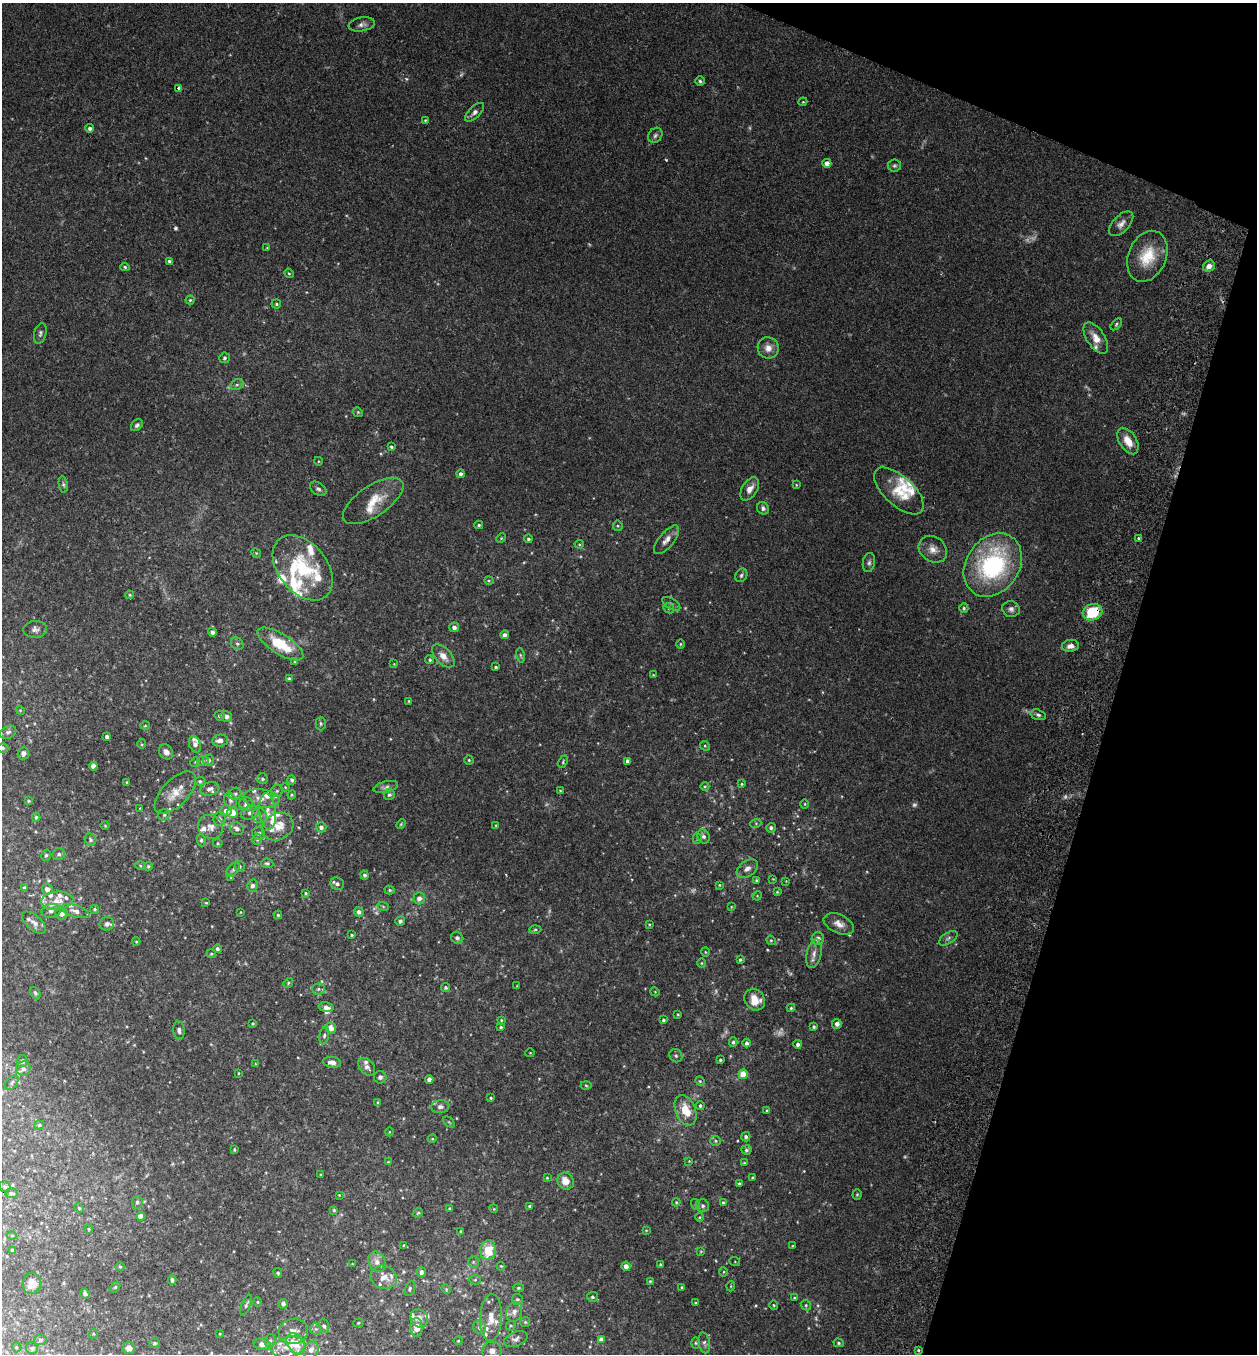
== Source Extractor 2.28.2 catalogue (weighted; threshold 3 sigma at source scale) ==
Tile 8 of 4 x 4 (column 4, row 2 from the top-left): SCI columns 3957-5211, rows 2725-4076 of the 5530 x 5451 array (HDU 1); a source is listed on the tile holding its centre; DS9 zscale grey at full resolution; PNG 1259 x 1356 px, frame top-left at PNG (2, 3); each listed source drawn as its Kron ellipse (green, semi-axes under 4 px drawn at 4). Shown black and unused: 15% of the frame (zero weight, under 2 of 3 exposures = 3% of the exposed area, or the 3 px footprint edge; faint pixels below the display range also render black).
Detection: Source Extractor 2.28.2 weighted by HDU 2 'WHT'; one run over the whole footprint, this tile lists its part. Background 0.106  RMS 0.0064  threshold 0.0286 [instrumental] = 3 sigma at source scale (4.5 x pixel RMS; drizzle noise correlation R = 1.50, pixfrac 1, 0.05/0.05 arcsec/px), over >= 5 px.
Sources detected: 408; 21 too faint to see at this stretch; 1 cosmic-ray / hot-pixel residue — neither listed nor drawn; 44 inside a brighter listed object's ellipse — not listed separately; the other 342 listed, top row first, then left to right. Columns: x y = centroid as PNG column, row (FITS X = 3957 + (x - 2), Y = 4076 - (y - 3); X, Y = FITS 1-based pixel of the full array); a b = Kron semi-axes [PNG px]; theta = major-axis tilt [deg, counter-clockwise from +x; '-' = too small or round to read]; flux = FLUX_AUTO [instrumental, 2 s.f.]
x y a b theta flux
362 24 13 7 9 2.5
700 81 5 4 - 0.97
179 88 4 3 - 2.7
803 102 4 4 - 0.54
474 112 12 5 44 2.8
425 120 3 3 - 0.49
90 128 4 4 - 1.6
655 135 8 6 54 1.7
827 163 4 4 - 3.3
894 166 6 6 - 1.3
1121 224 15 8 45 3.5
267 248 4 3 - 0.51
1147 256 26 19 67 18
169 261 4 3 - 0.88
1209 266 6 5 - 3.7
125 267 5 4 - 0.83
289 273 5 4 - 0.71
190 300 4 4 - 0.76
276 304 5 4 - 0.9
1116 324 7 4 48 0.91
40 333 10 6 75 1.6
1096 338 18 9 -57 6.4
768 348 10 10 - 4.9
225 358 5 5 - 1.2
237 385 7 5 27 1.4
358 412 5 4 - 0.72
137 425 7 5 42 1.5
1128 441 15 8 -58 7.6
391 447 4 4 - 0.95
318 461 4 3 - 0.47
460 474 4 4 - 1.5
63 485 8 4 -81 1.1
796 485 4 4 - 0.49
318 489 9 6 -36 1.6
750 489 13 7 56 4.3
899 491 31 14 -43 15
373 501 35 15 34 14
763 508 6 5 - 1.7
479 525 4 3 - 0.9
618 526 5 5 - 0.85
501 538 5 4 - 0.64
1138 538 3 3 - 0.86
528 539 4 4 - 1
667 540 17 7 50 4.3
579 544 4 4 - 0.66
933 549 15 12 -39 5.5
256 553 5 4 - 0.79
869 562 9 6 81 1.7
993 565 34 26 55 81
303 568 37 24 -51 42
741 575 7 5 57 1.4
489 581 5 3 - 0.52
129 595 4 3 - 0.65
671 604 10 5 -32 1.5
669 608 5 5 - 0.85
964 608 4 4 - 0.9
1011 609 9 8 - 2.3
1092 612 10 8 17 23
454 627 5 5 - 2.7
35 629 12 8 5 2.7
212 632 4 4 - 2.2
505 635 4 4 - 1.7
237 644 7 5 -43 1.5
280 644 26 10 -33 21
680 644 5 3 - 0.61
1070 646 8 6 10 3.1
521 655 7 4 -80 0.94
443 656 14 7 -47 5.6
430 660 4 4 - 0.97
295 662 3 3 - 0.8
394 664 3 3 - 0.42
496 667 3 3 - 0.79
653 675 4 3 - 0.37
289 679 3 3 - 1.3
409 701 3 3 - 0.5
20 710 4 3 - 0.52
1038 715 8 5 -16 1.4
219 716 5 5 - 1.5
226 716 6 5 - 3.4
321 723 7 5 -89 0.97
145 726 4 3 - 0.48
8 732 9 6 26 1.9
107 737 4 4 - 1.6
220 740 8 6 6 3.8
142 744 4 4 - 0.64
195 744 8 5 -67 2.8
705 746 5 4 - 0.66
3 748 5 4 - 0.93
166 752 8 6 -56 2.7
23 753 6 5 - 2.4
208 760 5 5 - 2.6
469 760 4 4 - 0.77
203 761 6 5 - 0.92
628 761 4 4 - 3
195 762 5 4 - 0.67
563 762 6 4 66 0.76
93 766 4 4 - 2.3
263 779 5 5 - 1.2
292 780 4 4 - 1.5
200 781 5 4 - 0.87
127 782 4 2 - 0.43
742 784 4 3 - 0.72
705 786 4 3 - 0.53
285 787 4 3 - 0.49
386 787 13 5 14 1.9
210 789 10 6 15 2.7
560 790 3 2 - 0.44
277 791 6 6 - 1.5
175 793 27 13 46 9.8
235 794 6 5 - 1.4
292 795 4 4 - 0.67
389 795 6 5 - 1.2
261 798 18 9 -6 6.5
230 800 8 6 -59 1.8
29 801 4 3 - 0.57
246 804 7 7 - 2.7
805 804 5 3 - 0.52
140 808 3 2 - 0.38
226 811 6 5 - 3.4
268 811 18 8 -84 5.2
232 812 5 5 - 9
250 813 9 6 24 2.5
164 815 5 5 - 1.1
259 815 8 7 - 2.2
36 817 5 4 - 0.91
220 819 7 6 - 1.9
756 823 5 3 - 0.75
401 824 6 3 46 0.65
105 825 5 3 - 0.45
496 825 4 3 - 0.46
211 827 13 12 - 4.6
278 827 16 13 28 9.3
321 827 5 5 - 1.9
771 828 5 4 - 1.6
237 829 7 6 - 2.5
259 833 7 6 - 1.8
703 836 7 5 -61 1.8
257 839 6 5 - 0.85
697 839 5 4 - 0.74
90 840 6 5 - 1.3
201 840 6 4 -82 0.98
218 843 5 4 - 0.64
59 854 6 6 - 1.6
46 855 6 4 73 0.95
267 863 6 5 - 1
140 865 5 3 - 0.58
148 866 4 3 - 0.78
239 866 5 5 - 1.1
747 869 12 8 36 3.5
233 870 8 5 51 1.2
364 875 4 4 - 1.2
231 877 4 3 - 0.57
773 879 3 3 - 0.4
756 881 4 4 - 0.99
786 881 3 3 - 0.35
337 884 7 6 - 1.9
719 885 3 3 - 0.53
252 886 6 5 - 1.8
24 888 4 4 - 0.83
47 889 6 5 - 2.7
389 890 5 4 - 0.82
777 892 3 3 - 0.59
306 893 4 3 - 0.66
757 896 5 4 - 0.51
419 898 6 5 - 3
57 901 16 9 5 6.3
206 903 4 3 - 0.46
383 906 6 3 -20 0.67
731 907 4 3 - 0.46
95 909 4 4 - 0.93
51 911 10 7 11 2.3
76 911 14 6 -17 3.3
241 912 4 2 - 0.35
359 912 5 4 - 2.2
61 914 6 6 - 2.8
278 915 4 4 - 0.71
400 921 5 4 - 1.5
34 923 14 7 -41 3.3
107 924 7 6 - 1.8
649 924 4 2 - 0.47
839 924 16 9 -24 4.7
535 929 6 4 2 0.84
352 935 3 3 - 0.73
457 938 6 5 - 1.4
948 938 10 5 33 1.7
818 939 6 6 - 3
771 940 5 4 - 0.78
136 942 4 3 - 0.5
217 949 4 4 - 1.3
705 952 5 3 - 0.5
211 954 4 4 - 0.77
814 954 14 7 77 3.9
740 960 4 4 - 0.85
702 963 4 3 - 0.49
288 983 5 4 - 0.77
517 986 3 3 - 0.43
446 987 4 4 - 1
318 989 6 5 - 1.3
655 992 4 3 - 0.49
35 993 6 4 -62 1
755 1000 11 9 -53 9.2
326 1007 7 4 -14 3.5
791 1008 4 4 - 0.73
678 1014 3 2 - 0.49
501 1020 4 3 - 0.53
663 1020 4 3 - 1.1
253 1023 3 3 - 0.73
837 1024 5 4 - 2.6
501 1027 4 3 - 0.78
814 1027 4 3 - 0.9
331 1028 5 5 - 4.8
179 1030 9 6 -85 1.9
324 1036 9 4 77 1.3
733 1042 5 3 - 1
747 1043 4 4 - 1.6
798 1044 4 4 - 1.9
530 1053 5 3 - 0.44
676 1056 7 6 - 1.4
720 1060 3 3 - 0.91
22 1061 6 5 - 2.2
332 1062 9 5 -8 3.3
255 1064 4 2 - 0.37
367 1067 10 7 -50 2.6
23 1069 7 7 - 2.6
238 1073 3 2 - 0.43
743 1074 5 4 - 13
380 1077 6 6 - 1.7
429 1079 4 4 - 2.9
700 1081 5 4 - 0.61
12 1083 8 5 47 1.5
586 1085 5 3 - 0.66
491 1098 3 3 - 0.63
378 1103 4 3 - 0.87
700 1106 4 4 - 0.94
440 1107 9 6 7 2.3
685 1110 16 10 -68 13
767 1111 4 3 - 0.77
449 1122 6 4 -44 0.75
39 1125 5 4 - 0.76
389 1132 4 3 - 0.41
746 1137 5 4 - 1.4
432 1139 5 3 - 0.5
716 1141 5 5 - 0.98
234 1150 3 2 - 0.66
746 1150 5 4 - 1
689 1161 3 3 - 0.37
388 1162 4 3 - 0.48
744 1163 4 3 - 0.57
321 1175 3 2 - 0.64
547 1178 3 3 - 0.53
752 1178 4 3 - 0.88
566 1181 9 7 -52 6.5
739 1184 4 3 - 1
5 1187 6 4 -45 1
12 1193 6 4 -1 1
857 1194 5 4 - 0.65
339 1195 3 3 - 0.46
137 1202 6 5 - 1.4
676 1202 4 3 - 0.57
723 1203 4 4 - 0.95
695 1204 5 3 - 0.5
529 1206 4 3 - 0.68
703 1206 6 6 - 1.4
79 1208 5 3 - 0.62
449 1208 3 3 - 0.6
494 1209 4 3 - 0.47
334 1210 4 4 - 0.83
418 1213 5 4 - 0.64
140 1216 4 4 - 4.6
700 1217 4 3 - 0.6
89 1229 4 3 - 0.51
646 1230 4 4 - 0.53
461 1231 4 3 - 0.66
12 1235 5 3 - 0.62
404 1245 3 3 - 0.69
793 1246 3 2 - 0.43
12 1250 4 4 - 0.72
488 1250 10 8 85 15
701 1251 4 3 - 0.48
377 1262 10 8 -64 3.7
473 1262 6 5 - 1.1
735 1262 5 3 - 0.5
352 1264 3 2 - 0.36
660 1265 4 4 - 0.83
501 1266 4 3 - 0.6
626 1266 4 4 - 3.1
120 1267 4 4 - 0.69
421 1272 5 4 - 2
724 1272 5 3 - 0.49
278 1273 5 4 - 1
384 1277 13 11 -18 5.5
172 1280 5 3 - 1.2
475 1280 5 5 - 0.88
650 1281 3 3 - 0.55
32 1283 11 9 78 5.5
731 1286 5 3 - 0.47
115 1287 6 4 45 0.68
682 1287 4 3 - 0.59
518 1288 5 4 - 0.77
410 1289 8 4 73 1.1
446 1289 5 4 - 0.53
85 1294 5 4 - 1.9
592 1297 5 5 - 1
794 1298 4 3 - 0.63
517 1299 5 5 - 1.3
258 1302 4 4 - 0.64
695 1303 3 3 - 0.63
283 1304 5 4 - 2.2
246 1305 11 4 66 1.4
774 1305 4 4 - 0.62
806 1305 5 5 - 0.85
514 1312 10 7 68 3
419 1318 9 8 - 4.4
491 1318 23 11 87 8.1
525 1322 5 5 - 0.8
358 1323 5 4 - 0.7
511 1325 5 5 - 0.75
324 1326 7 5 -70 1.4
416 1327 9 6 -89 7.1
479 1327 6 6 - 1.6
316 1329 6 5 - 1.3
293 1331 15 12 16 6.4
93 1334 5 4 - 0.66
220 1334 4 3 - 0.5
516 1339 12 7 20 2.3
601 1339 4 4 - 2.3
40 1340 6 5 - 0.97
270 1341 7 5 72 1.4
458 1341 4 4 - 0.55
154 1343 6 4 -1 1
695 1343 6 3 -89 0.7
704 1343 10 5 -79 1.7
839 1343 5 4 - 0.95
262 1344 8 5 -14 3.8
296 1344 11 8 -57 14
16 1347 5 3 - 0.48
288 1347 17 10 11 9.4
32 1348 6 6 - 0.99
129 1348 6 6 - 4.1
311 1350 9 7 60 3.3
918 1350 4 3 - 0.67
492 1351 9 9 - 3.2
Overlapping masked pixels (flux is a lower limit): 1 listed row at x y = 1092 612
Isophote crosses this tile's border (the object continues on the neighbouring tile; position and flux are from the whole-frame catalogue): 2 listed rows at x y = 3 748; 492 1351